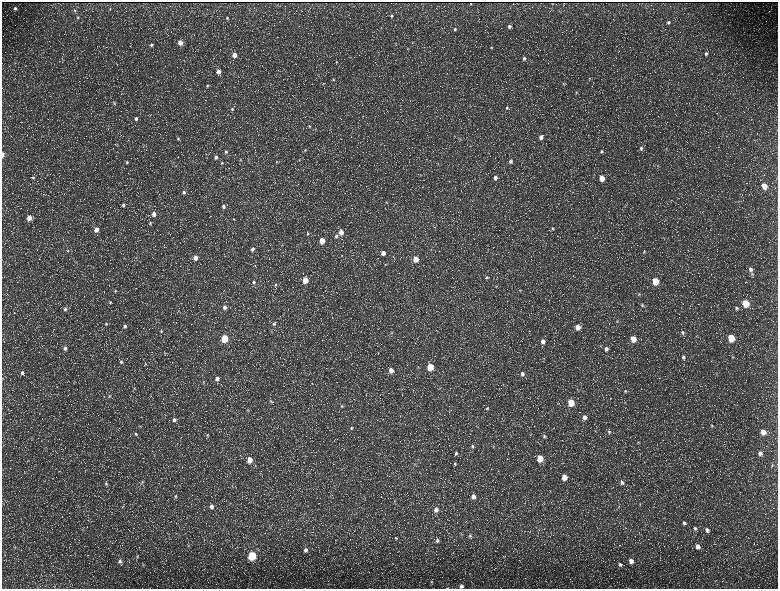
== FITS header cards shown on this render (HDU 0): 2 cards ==
NAXIS1  =                 1552 / length of data axis 1
NAXIS2  =                 1173 / length of data axis 2

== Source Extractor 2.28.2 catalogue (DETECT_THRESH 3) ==
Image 1552 x 1173 px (HDU 0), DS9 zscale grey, zoomed out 1/2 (1 PNG px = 2 x 2 image px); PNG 780 x 591 px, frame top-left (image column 1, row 1173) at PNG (2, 2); no overlay
Background 237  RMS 11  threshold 32.8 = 3 sigma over >= 5 px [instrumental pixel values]
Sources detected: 213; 37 cannot appear on this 1/2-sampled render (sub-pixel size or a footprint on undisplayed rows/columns) and are not listed; the other 176 listed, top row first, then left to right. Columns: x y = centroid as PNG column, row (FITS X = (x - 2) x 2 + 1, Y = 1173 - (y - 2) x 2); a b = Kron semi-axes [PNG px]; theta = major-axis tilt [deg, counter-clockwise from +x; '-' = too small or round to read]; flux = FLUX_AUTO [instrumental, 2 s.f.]
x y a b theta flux
471 4 2 2 - 710
15 8 3 3 - 3900
110 9 3 2 - 1200
75 10 4 4 - 2500
586 14 4 2 - 1200
392 16 4 4 - 3000
78 17 4 4 - 2600
227 18 4 4 - 3400
668 22 4 3 - 3600
509 26 4 4 - 6000
455 29 4 3 - 2900
180 42 4 4 - 22000
151 45 4 3 - 4300
491 48 3 3 - 1700
408 49 3 2 - 1200
706 54 4 4 - 4900
234 55 4 4 - 21000
524 58 4 3 - 4000
336 62 4 3 - 1900
219 71 4 4 - 15000
589 78 4 3 - 1800
333 79 3 3 - 2100
563 84 4 3 - 2000
207 86 4 3 - 2300
576 92 4 3 - 2000
114 103 5 3 - 2800
507 108 4 4 - 3000
232 109 4 4 - 3100
136 118 4 4 - 5800
309 126 4 4 - 2600
588 135 3 2 - 1100
454 136 3 2 - 990
541 137 4 4 - 10000
178 138 5 4 - 3100
459 139 3 2 - 1100
641 148 5 5 - 5100
666 149 3 2 - 1300
305 150 4 4 - 2500
601 151 4 4 - 3800
226 152 4 4 - 3900
2 154 4 2 - 10000
216 157 4 3 - 5000
240 160 3 3 - 1400
299 160 4 3 - 1500
511 161 4 4 - 5600
127 162 4 3 - 2500
276 162 4 4 - 2400
222 163 4 3 - 2200
658 166 4 4 - 2500
33 177 4 4 - 2800
495 177 4 4 - 8100
602 178 4 4 - 32000
764 186 4 4 - 35000
184 192 4 3 - 4400
386 202 3 2 - 930
123 205 4 4 - 4100
149 206 3 3 - 1600
224 207 4 4 - 6100
154 214 5 4 - 12000
29 218 5 4 - 20000
234 219 3 3 - 1400
150 223 4 4 - 2400
552 228 4 3 - 2600
96 229 4 4 - 17000
341 232 4 4 - 19000
308 234 4 3 - 2300
336 236 4 4 - 4200
322 241 4 3 - 30000
253 249 4 4 - 5900
68 251 3 2 - 1400
644 252 4 3 - 1900
383 253 4 4 - 15000
342 255 4 2 - 1000
195 258 4 4 - 14000
415 259 4 4 - 28000
385 264 3 2 - 1300
254 266 3 2 - 1200
750 269 5 5 - 8200
487 277 5 4 - 3400
305 280 4 4 - 39000
655 281 4 4 - 63000
254 282 4 4 - 3700
276 285 4 3 - 2500
520 290 5 3 - 2200
115 291 4 3 - 2200
639 294 4 3 - 2000
110 302 5 3 - 2300
746 303 4 4 - 86000
642 305 4 3 - 2200
224 307 5 4 - 6900
737 308 5 4 - 3800
65 309 5 5 - 4800
617 321 4 3 - 2200
106 324 4 4 - 2800
274 324 5 4 - 4500
125 326 5 4 - 5400
578 327 5 4 - 23000
161 331 4 4 - 2800
683 333 4 4 - 3100
224 338 4 4 - 89000
731 338 5 4 - 72000
633 339 5 4 - 30000
543 341 5 5 - 10000
65 348 5 4 - 5800
606 349 5 4 - 6900
683 357 4 4 - 4500
733 357 4 3 - 2000
121 362 5 4 - 3900
145 364 5 3 - 2000
430 367 4 4 - 60000
391 370 4 4 - 15000
22 373 6 5 - 5400
522 374 5 5 - 7600
217 379 5 4 - 8000
203 383 4 3 - 1800
134 388 4 3 - 1900
625 391 4 4 - 2500
109 396 3 2 - 1400
271 401 5 3 - 2100
571 403 5 4 - 50000
342 406 4 4 - 2500
487 408 5 4 - 3000
248 410 3 3 - 1400
584 417 5 4 - 9900
174 420 5 5 - 6400
139 426 3 2 - 1300
712 426 5 4 - 2900
351 428 4 3 - 2500
609 432 5 5 - 3600
763 432 5 4 - 21000
136 434 5 4 - 2800
207 435 4 4 - 2400
544 436 6 5 - 4800
638 442 3 3 - 2000
472 446 6 5 - 5000
493 446 3 3 - 1500
456 453 5 4 - 3900
760 453 5 4 - 7900
540 458 5 4 - 50000
250 460 4 4 - 21000
28 461 4 3 - 1600
415 464 4 3 - 2000
455 464 5 3 - 2400
772 465 5 2 - 1400
564 477 5 4 - 30000
142 482 4 3 - 2200
622 482 5 4 - 6500
106 484 5 4 - 3300
232 486 3 2 - 1300
473 496 5 4 - 12000
175 497 6 4 77 3700
640 504 4 3 - 1800
211 506 6 5 - 8100
618 507 3 3 - 1800
436 510 6 5 - 9500
684 523 5 5 - 5300
695 528 6 5 - 5500
707 530 6 5 - 8300
461 534 4 3 - 1600
470 536 5 4 - 3700
396 538 4 4 - 2500
437 540 5 4 - 5200
188 546 6 4 72 2500
698 546 5 5 - 11000
15 548 4 2 - 1400
306 550 5 5 - 6700
137 556 5 4 - 2300
252 556 5 4 - 160000
120 561 6 5 - 6600
631 561 5 4 - 13000
620 564 5 4 - 4300
143 565 4 3 - 2100
431 582 5 4 - 3100
461 586 5 5 - 7900
447 588 4 2 - 1400
628 588 3 2 - 640
At the frame edge (FLAGS 8, measured only in part): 4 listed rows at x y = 2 154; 461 586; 447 588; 628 588
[37 sub-pixel or undisplayed-footprint detections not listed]